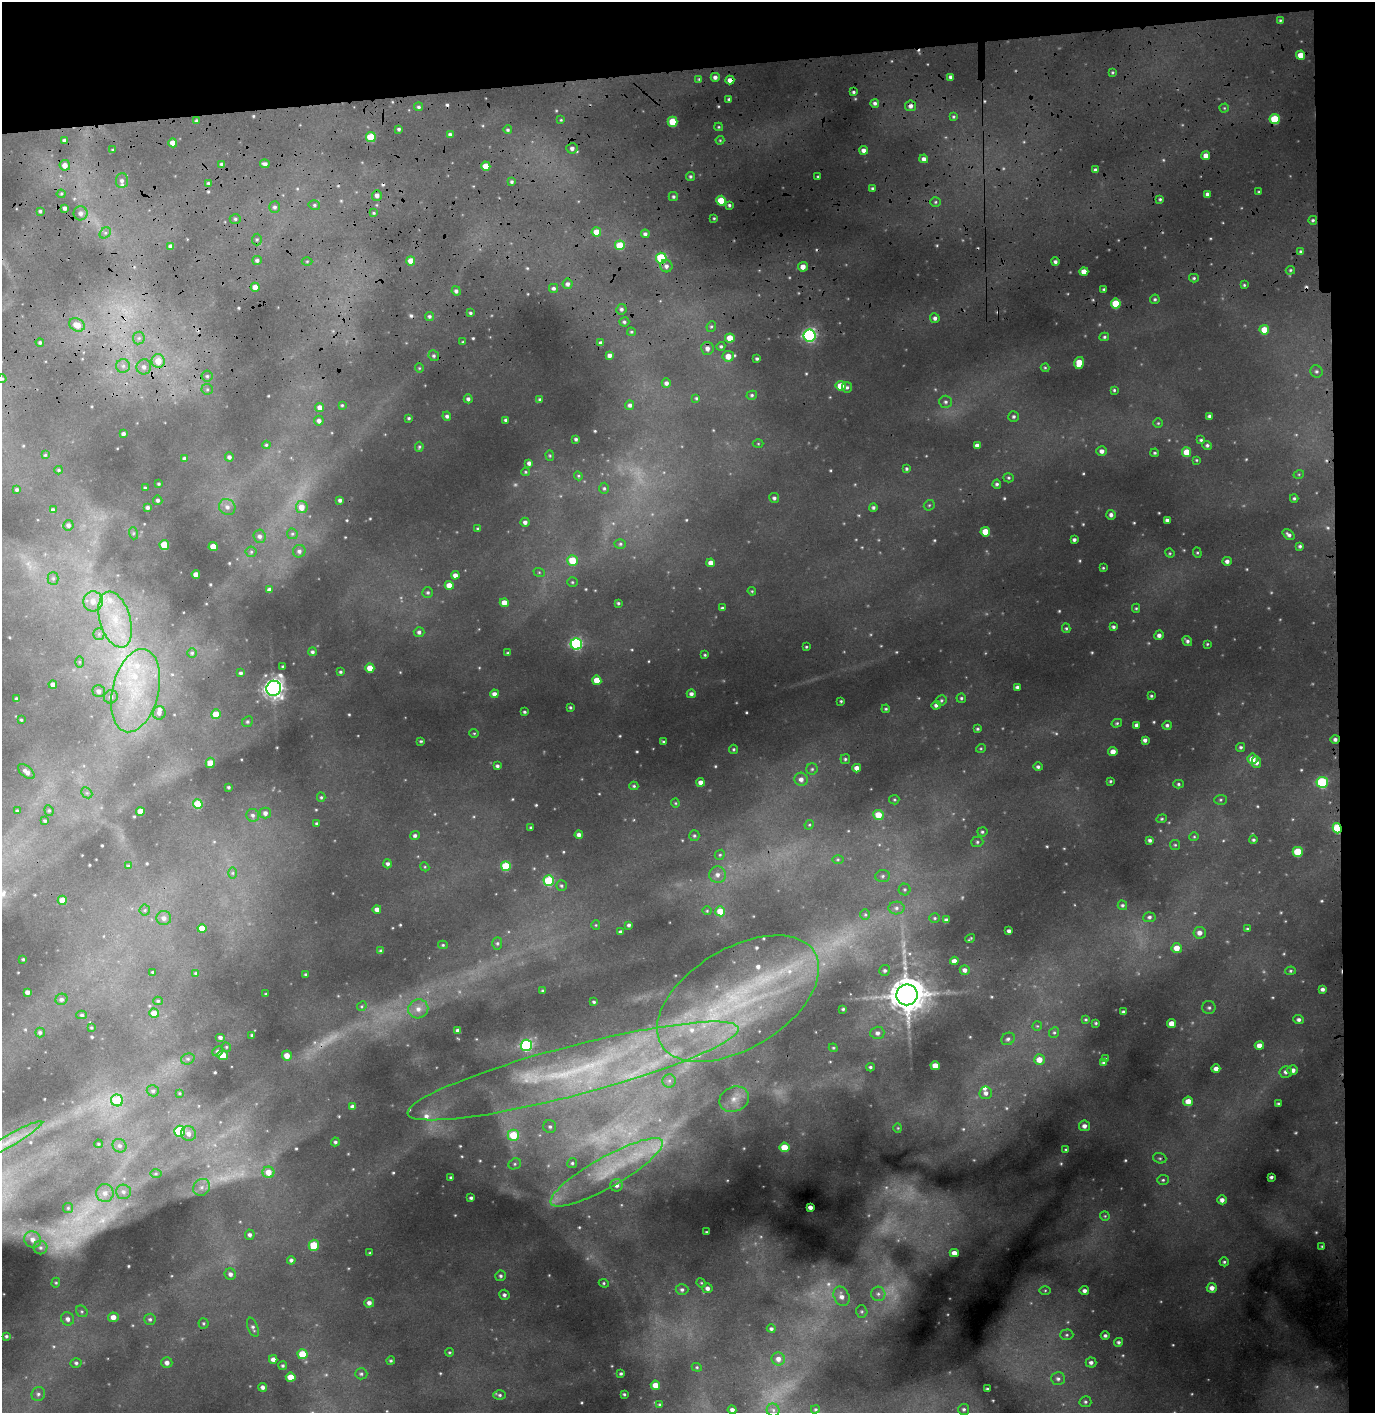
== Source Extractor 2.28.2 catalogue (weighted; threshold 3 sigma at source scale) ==
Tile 3 of 3 x 3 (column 3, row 1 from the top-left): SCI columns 2907-4279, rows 3384-4794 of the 4546 x 5357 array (HDU 1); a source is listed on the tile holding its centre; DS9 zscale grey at full resolution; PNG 1377 x 1415 px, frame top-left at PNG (2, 2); each listed source drawn as its Kron ellipse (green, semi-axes under 4 px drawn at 4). Shown black and unused: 8% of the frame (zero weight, under 3 of 4 exposures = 24% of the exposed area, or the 3 px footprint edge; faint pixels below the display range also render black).
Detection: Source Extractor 2.28.2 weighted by HDU 2 'WHT'; one run over the whole footprint, this tile lists its part. Background 0.114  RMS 0.012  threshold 0.0547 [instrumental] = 3 sigma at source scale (4.5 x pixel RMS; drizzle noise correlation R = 1.50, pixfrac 1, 0.05/0.05 arcsec/px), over >= 5 px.
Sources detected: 618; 21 too faint to see at this stretch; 8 cosmic-ray / hot-pixel residue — neither listed nor drawn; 14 inside a brighter listed object's ellipse — not listed separately; of the other 575, all 500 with FLUX_AUTO >= 1.2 (the completeness limit of this list) listed and drawn (75 fainter detections not listed), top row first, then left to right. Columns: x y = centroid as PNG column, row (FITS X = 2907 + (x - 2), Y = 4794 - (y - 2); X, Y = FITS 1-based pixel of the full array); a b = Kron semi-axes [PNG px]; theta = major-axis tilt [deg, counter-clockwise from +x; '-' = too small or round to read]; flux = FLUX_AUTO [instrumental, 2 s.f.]
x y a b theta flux
1280 20 4 3 - 1.5
1301 55 4 4 - 16
1112 72 4 3 - 1.4
715 77 4 4 - 4.4
951 77 4 3 - 3.8
699 79 4 4 - 1.3
730 80 4 4 - 7.6
854 92 3 3 - 2.1
729 99 3 3 - 2.2
875 103 4 4 - 3.2
910 106 5 5 - 5
419 107 4 4 - 2.4
1224 108 4 4 - 1.4
953 117 4 4 - 1.7
1275 119 5 5 - 46
561 120 4 3 - 1.3
197 121 3 3 - 2.4
672 122 5 5 - 34
719 127 4 4 - 1.5
399 129 3 3 - 2.3
508 130 4 4 - 2
450 134 4 3 - 3.1
371 137 5 5 - 40
64 140 3 3 - 2.6
720 140 4 4 - 1.3
173 143 4 4 - 16
572 148 6 5 - 4.5
113 150 3 3 - 1.9
864 150 4 4 - 6.4
1206 156 4 4 - 9.1
924 159 4 4 - 5.6
222 164 4 3 - 3.8
265 164 5 3 - 3.8
65 165 5 5 - 9.4
486 166 4 4 - 23
1096 170 4 4 - 4.1
690 176 5 4 - 2.2
818 177 3 2 - 1.3
122 181 7 6 - 4.1
512 182 4 3 - 2.2
208 183 4 3 - 2
872 188 4 3 - 1.8
1259 192 3 3 - 1.5
61 194 4 4 - 1.5
1208 194 4 4 - 4.8
377 195 5 5 - 4.9
673 197 4 4 - 2.4
1160 199 4 3 - 1.9
721 201 5 4 - 32
935 202 5 4 - 1.9
314 205 6 4 -14 2.1
729 205 3 3 - 2
275 207 6 5 - 3.2
65 208 4 3 - 3.7
40 211 4 3 - 2
81 213 7 7 - 5.6
374 213 4 3 - 1.5
714 218 3 2 - 1.2
235 219 5 5 - 2.2
1313 220 4 4 - 1.9
596 232 5 4 - 15
105 233 6 5 - 2.6
645 234 4 4 - 3.5
257 239 6 5 - 2
620 245 5 5 - 35
171 246 4 4 - 6.3
1301 252 4 4 - 3
661 258 5 5 - 80
257 260 5 4 - 3
307 261 5 3 - 1.2
411 261 4 4 - 15
1055 262 4 3 - 3.2
666 266 6 6 - 4.7
803 267 5 5 - 10
1290 270 4 3 - 1.5
1084 272 4 4 - 12
1194 278 5 4 - 1.9
567 284 5 5 - 4.2
1244 285 3 3 - 1.6
255 287 4 4 - 11
554 288 4 4 - 2.7
1104 289 3 3 - 1.7
456 291 5 4 - 3.3
1155 299 5 4 - 2.1
1116 303 5 5 - 33
621 309 5 5 - 2.9
470 313 3 3 - 1.9
429 316 4 4 - 2.6
935 318 5 4 - 3.9
624 322 5 4 - 2.3
77 325 8 6 -26 17
711 326 5 4 - 2
1264 330 5 4 - 21
631 332 4 3 - 1.6
809 336 6 6 - 260
1104 337 5 4 - 1.9
139 338 6 6 - 3.5
730 338 4 4 - 18
40 342 4 4 - 2.2
462 342 3 3 - 1.2
601 343 4 3 - 3.9
721 346 4 4 - 2.1
707 348 6 6 - 5.8
434 356 5 5 - 2.5
609 356 4 4 - 4.7
728 356 5 5 - 13
757 359 3 3 - 2.2
158 361 7 6 - 19
1079 363 6 4 74 27
123 366 7 7 - 4.7
144 367 7 7 - 6.3
419 368 4 4 - 1.2
1045 368 4 4 - 1.3
1316 371 6 6 - 3
207 376 5 5 - 2.7
2 379 4 4 - 1.4
666 383 5 4 - 4.2
841 386 5 5 - 21
847 387 5 5 - 2.6
207 389 6 5 - 2.2
1114 390 4 4 - 1.6
752 395 5 4 - 2.2
696 398 4 4 - 1.7
468 399 4 4 - 3.6
540 399 4 4 - 2.1
946 402 6 6 - 3.1
342 405 4 4 - 1.4
630 405 5 4 - 3.5
320 407 4 4 - 8.9
447 416 4 4 - 3.2
1014 416 5 5 - 2.7
1210 416 4 3 - 3
409 418 3 3 - 1.6
506 420 4 3 - 3.2
319 421 5 5 - 4.6
1158 423 5 5 - 1.5
123 434 4 3 - 2.9
576 439 3 3 - 2.4
1201 440 4 3 - 1.9
758 444 5 3 - 1.2
266 445 4 4 - 1.7
1207 445 5 4 - 2.4
977 446 4 4 - 5.4
419 447 5 4 - 1.7
1102 451 5 5 - 5.5
1186 452 5 4 - 20
1155 453 4 3 - 1.7
45 455 4 4 - 1.5
550 456 5 4 - 1.5
229 457 4 4 - 3.3
184 458 4 4 - 2.8
1196 460 4 3 - 1.3
529 463 4 4 - 4.1
906 469 4 4 - 2.2
59 470 4 4 - 1.4
525 472 4 3 - 1.4
1299 474 5 3 - 1.3
578 476 4 4 - 1.3
1008 478 5 4 - 1.8
159 484 3 3 - 1.6
997 484 4 4 - 2.4
145 488 3 3 - 1.6
604 488 6 4 89 2.2
17 489 3 3 - 1.9
774 498 5 5 - 2.9
1294 498 4 3 - 1.9
158 500 4 4 - 2.4
340 500 4 3 - 3
929 505 6 5 - 1.7
148 507 4 4 - 3.6
227 507 8 7 - 5.7
302 507 6 6 - 13
873 507 4 4 - 2.7
53 510 4 4 - 3.8
1111 515 5 4 - 3.7
1167 520 4 4 - 3.3
525 522 4 4 - 4.2
68 525 5 5 - 3.7
478 529 4 3 - 1.8
985 532 5 4 - 21
133 533 6 4 -73 1.8
292 534 5 5 - 1.9
1289 535 7 4 -37 3.5
260 536 6 6 - 3.9
1074 540 4 3 - 3.2
620 544 6 5 - 2.1
164 545 5 4 - 32
1300 546 4 3 - 2.3
213 547 4 4 - 18
299 551 6 6 - 4.1
251 552 5 5 - 1.9
1170 553 5 4 - 1.6
1197 553 5 4 - 1.6
572 560 5 5 - 32
1227 561 4 4 - 4.4
711 563 4 4 - 8.3
1103 568 3 3 - 1.4
539 572 6 3 -19 1.6
196 574 4 4 - 12
455 575 4 4 - 6.2
53 578 6 5 - 2.4
572 582 5 4 - 1.7
449 585 4 4 - 14
269 589 4 3 - 3.7
752 591 4 4 - 1.3
428 592 5 5 - 2.2
93 601 10 9 - 13
504 603 4 4 - 11
618 603 3 3 - 1.6
722 608 4 3 - 1.9
1136 608 4 4 - 1.5
115 620 29 15 -74 52
1113 627 4 4 - 2.6
1066 628 5 4 - 1.7
419 632 5 5 - 3.3
99 634 5 5 - 2.9
1159 635 5 4 - 4.4
1187 641 5 4 - 3.3
576 644 6 5 - 150
1207 644 3 3 - 1.3
806 647 3 2 - 1.3
312 652 4 4 - 2.8
192 653 4 4 - 1.9
508 653 3 3 - 1.8
705 655 3 3 - 1.5
80 662 6 4 90 1.6
282 666 3 3 - 1.5
370 668 4 4 - 16
340 672 3 3 - 1.8
241 673 4 3 - 2.8
597 680 5 4 - 20
53 684 4 4 - 6.2
1017 687 4 3 - 2.8
274 688 8 7 - 640
99 691 6 6 - 4.9
135 691 42 23 76 100
494 694 4 4 - 5.6
691 694 4 4 - 4
1151 696 3 3 - 1.6
111 697 7 6 - 4.5
961 698 4 4 - 2
17 699 4 4 - 3.7
941 700 5 5 - 2.1
841 701 3 3 - 1.3
936 705 4 4 - 3.3
570 707 3 3 - 1.7
886 709 4 3 - 1.6
524 712 3 3 - 2
159 713 7 6 - 4.7
216 714 5 4 - 19
21 720 3 3 - 1.4
247 722 5 5 - 2.3
1117 723 5 4 - 1.7
1137 725 4 4 - 4
1167 725 5 4 - 2.6
977 729 4 3 - 1.7
474 733 4 4 - 1.4
1335 739 5 4 - 3.4
1145 740 4 4 - 4.2
421 741 3 2 - 1.3
663 742 4 3 - 1.4
1241 747 4 4 - 2.2
981 748 5 3 - 1.2
734 749 4 4 - 1.9
1113 751 4 4 - 9.3
845 759 5 5 - 2.2
1252 759 5 5 - 15
1256 762 6 4 -88 5.7
210 763 5 4 - 15
497 766 4 4 - 2.8
1038 767 5 4 - 2.7
857 768 4 4 - 9
812 769 6 5 - 2.5
26 772 10 5 -40 5.8
801 779 7 6 - 6.4
1110 781 3 3 - 1.4
701 782 4 4 - 6.9
1322 782 5 5 - 95
1178 784 5 4 - 2
634 786 4 4 - 1.6
228 787 3 3 - 1.8
87 793 6 4 -44 2.1
321 797 4 4 - 1.7
894 800 5 4 - 1.6
1220 800 6 5 - 1.8
675 803 4 4 - 1.2
198 804 5 5 - 37
49 810 5 4 - 1.7
17 811 4 3 - 1.4
140 811 4 4 - 15
265 813 5 5 - 5.1
253 815 6 6 - 3.7
878 815 5 5 - 23
1162 819 5 4 - 1.8
45 821 4 3 - 1.6
317 823 3 3 - 2.3
809 825 5 4 - 1.4
531 827 3 3 - 1.6
1337 828 5 4 - 70
982 832 5 4 - 2.1
415 835 5 4 - 2.9
579 835 4 4 - 5
694 836 5 5 - 2
1194 837 5 4 - 1.5
1150 840 3 3 - 2.8
1253 840 4 4 - 2.2
977 842 6 5 - 2.4
1175 845 5 5 - 1.7
1298 852 5 5 - 41
720 855 5 4 - 1.9
838 859 6 4 0 1.7
388 864 5 4 - 3.4
128 866 4 4 - 1.4
506 866 5 5 - 51
425 867 5 3 - 1.2
233 873 6 4 90 1.8
717 875 8 8 - 6.9
883 876 7 6 - 3.3
549 881 5 5 - 75
561 886 5 5 - 2.3
905 889 6 6 - 2.4
62 900 4 4 - 17
1122 905 5 4 - 2.2
896 908 8 6 1 4.6
377 909 4 4 - 6.2
145 910 5 5 - 1.9
707 911 4 4 - 1.3
720 911 5 5 - 21
865 915 5 5 - 1.9
1149 917 6 5 - 2.7
164 918 7 7 - 5.5
935 918 5 4 - 1.7
946 920 4 4 - 4.4
596 925 5 4 - 1.4
629 925 4 3 - 2.8
202 928 4 4 - 15
1247 929 3 3 - 1.2
1009 931 4 3 - 3.3
621 932 4 3 - 3.1
1200 933 6 6 - 6.9
970 939 5 2 - 1.2
497 943 6 5 - 2.2
443 945 5 4 - 1.6
1177 948 5 5 - 14
381 951 3 3 - 2
23 959 3 3 - 1.3
954 961 4 4 - 6.9
885 970 5 5 - 2.7
965 970 5 5 - 4.5
1291 971 5 4 - 1.8
153 972 3 3 - 1.7
196 973 4 4 - 2
305 974 3 3 - 1.5
1322 989 4 4 - 3.6
543 991 3 3 - 2.1
27 992 4 4 - 4.8
266 994 3 2 - 1.3
907 995 10 10 - 2800
61 999 6 5 - 3.5
738 999 90 50 31 330
158 1001 5 4 - 1.6
594 1002 3 3 - 1.7
362 1006 5 4 - 1.8
1209 1008 6 6 - 3
418 1009 10 9 - 10
843 1009 3 3 - 1.6
1123 1012 3 3 - 2.3
154 1013 5 4 - 12
82 1015 5 4 - 2.3
1086 1019 3 3 - 1.3
1299 1019 5 4 - 3.4
1096 1023 3 2 - 1.3
1172 1024 4 4 - 13
1037 1026 5 5 - 1.5
91 1027 3 3 - 1.2
458 1030 4 4 - 5
40 1032 5 5 - 2.5
1054 1032 6 4 68 2
877 1033 7 6 - 4.9
252 1035 4 4 - 1.7
220 1037 4 4 - 3.9
1008 1039 7 6 - 3.6
526 1045 6 5 - 140
1259 1045 4 4 - 10
226 1047 5 4 - 1.5
833 1048 4 4 - 1.3
218 1051 5 5 - 3.3
223 1055 5 4 - 33
287 1056 5 5 - 11
188 1059 7 5 19 2.7
1105 1059 3 2 - 1.2
1039 1060 5 5 - 14
1103 1063 4 3 - 2.3
935 1066 4 4 - 14
870 1067 4 3 - 2
1216 1069 4 4 - 6.1
1293 1070 5 5 - 5.9
573 1071 171 25 15 340
1286 1072 6 6 - 4.2
669 1081 7 6 - 4
153 1091 6 5 - 2.8
179 1093 4 3 - 1.3
986 1093 6 6 - 5.2
734 1099 15 12 24 15
117 1100 6 6 - 41
1188 1101 5 4 - 13
1278 1103 3 3 - 1.6
352 1106 4 4 - 3.8
1084 1126 5 5 - 5.6
550 1127 6 6 - 3.4
898 1128 4 4 - 1.2
179 1131 5 5 - 72
188 1134 8 7 - 7.4
513 1135 5 5 - 43
335 1142 4 4 - 2.4
6 1143 41 6 30 26
98 1144 4 3 - 1.4
119 1146 7 6 - 4
784 1147 5 5 - 27
1066 1150 4 4 - 1.6
1160 1158 7 5 -18 2.3
572 1163 5 5 - 2.2
515 1164 6 5 - 2.4
268 1172 6 5 - 15
607 1172 64 15 29 81
156 1174 6 4 1 1.9
451 1177 3 3 - 1.8
1271 1177 3 3 - 2.5
1163 1180 6 5 - 2.3
617 1185 6 6 - 5.2
202 1187 9 8 - 6.6
123 1192 7 7 - 4.2
105 1193 9 9 - 7.5
471 1198 4 3 - 2.6
1222 1200 4 4 - 5.5
810 1207 4 4 - 5.7
68 1208 5 5 - 1.7
1105 1216 5 4 - 1.5
706 1232 3 2 - 1.3
250 1235 5 5 - 3.6
33 1240 9 8 - 8.6
314 1245 5 5 - 35
1322 1246 4 3 - 1.3
41 1248 7 6 - 3.8
370 1253 3 3 - 1.5
954 1253 4 4 - 8.3
291 1260 4 4 - 2.9
1224 1262 4 4 - 1.9
230 1274 6 5 - 4.8
501 1276 5 5 - 2.5
56 1283 5 4 - 1.7
604 1283 5 4 - 1.7
701 1283 5 4 - 1.3
707 1288 5 5 - 4.5
1212 1288 5 5 - 6.7
682 1290 6 5 - 3.2
1045 1290 5 3 - 1.4
1084 1291 5 4 - 4
878 1294 7 7 - 4.4
504 1295 5 5 - 3
841 1296 10 7 -64 8.2
369 1303 5 4 - 5.4
82 1311 6 5 - 2.1
862 1311 6 5 - 2.2
113 1317 5 5 - 9.2
68 1319 7 6 - 4.8
150 1319 5 5 - 2.8
204 1323 5 5 - 1.9
253 1327 10 5 -68 3.5
771 1329 4 4 - 2.9
1067 1335 6 5 - 2.5
1105 1335 4 4 - 2.7
6 1336 3 3 - 2
1118 1342 4 4 - 2.5
449 1352 4 3 - 1.4
302 1354 5 5 - 32
273 1359 4 4 - 5.2
778 1359 7 6 - 7.1
391 1361 4 4 - 1.6
1091 1362 5 5 - 3.9
76 1363 5 5 - 2.5
167 1363 5 5 - 5.5
283 1366 4 4 - 2.1
697 1367 5 4 - 1.6
361 1374 6 5 - 2.7
621 1374 3 3 - 1.9
291 1377 5 4 - 18
1058 1379 7 6 - 4
655 1385 5 4 - 12
263 1387 4 4 - 4.1
987 1389 3 3 - 2
38 1394 7 6 - 3.9
624 1394 3 3 - 1.4
500 1395 6 5 - 2.2
1085 1402 6 5 - 2.3
659 1404 3 2 - 1.2
815 1409 4 3 - 1.5
964 1409 5 5 - 2.5
732 1410 4 4 - 3.4
773 1410 6 6 - 3.6
Overlapping masked pixels (flux is a lower limit): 9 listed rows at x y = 730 80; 910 106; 1275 119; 173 143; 721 201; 809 336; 1335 739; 1337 828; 573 1071
Isophote crosses this tile's border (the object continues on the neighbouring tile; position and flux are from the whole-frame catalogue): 2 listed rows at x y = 2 379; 6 1143